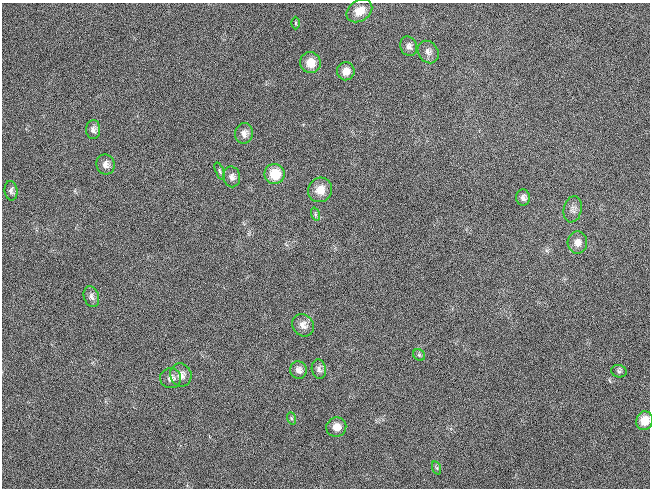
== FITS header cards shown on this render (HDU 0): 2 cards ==
NAXIS1  =                  648 / length of data axis 1
NAXIS2  =                  486 / length of data axis 2

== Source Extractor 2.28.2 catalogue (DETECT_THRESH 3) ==
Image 648 x 486 px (HDU 0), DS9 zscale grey, 1 PNG px = 1 image px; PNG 652 x 490 px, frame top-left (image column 1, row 486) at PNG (2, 3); each listed source drawn as its Kron ellipse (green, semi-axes under 4 px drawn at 4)
Background 118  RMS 26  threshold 78.3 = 3 sigma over >= 5 px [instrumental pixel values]
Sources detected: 30; all 30 listed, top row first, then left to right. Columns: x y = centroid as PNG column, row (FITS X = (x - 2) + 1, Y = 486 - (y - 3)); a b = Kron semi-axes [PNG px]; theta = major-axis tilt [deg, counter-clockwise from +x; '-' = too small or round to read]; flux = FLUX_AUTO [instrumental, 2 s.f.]
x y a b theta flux
359 11 14 10 34 20000
295 23 6 4 90 2300
409 46 10 8 -66 7900
428 52 12 9 -55 9300
310 63 10 10 - 23000
346 71 9 9 - 16000
93 129 9 7 89 7800
244 133 10 9 - 11000
105 164 10 9 - 11000
220 171 9 4 -67 3400
275 174 10 10 - 42000
232 177 10 8 -80 9000
320 190 12 11 - 22000
11 191 10 6 -83 6000
523 198 8 7 - 6900
573 209 13 9 79 8600
315 214 7 4 -72 3000
577 243 11 10 - 14000
91 297 11 7 -70 7800
303 325 12 10 -50 12000
419 355 6 5 - 3300
319 369 10 7 -81 6600
298 370 8 8 - 8900
619 371 8 6 -17 4000
181 375 11 10 - 14000
171 378 10 10 - 11000
291 418 6 4 -71 2500
644 421 9 8 - 24000
336 427 10 9 - 16000
437 468 7 4 -70 2900
At the frame edge (FLAGS 8, measured only in part): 1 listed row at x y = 644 421